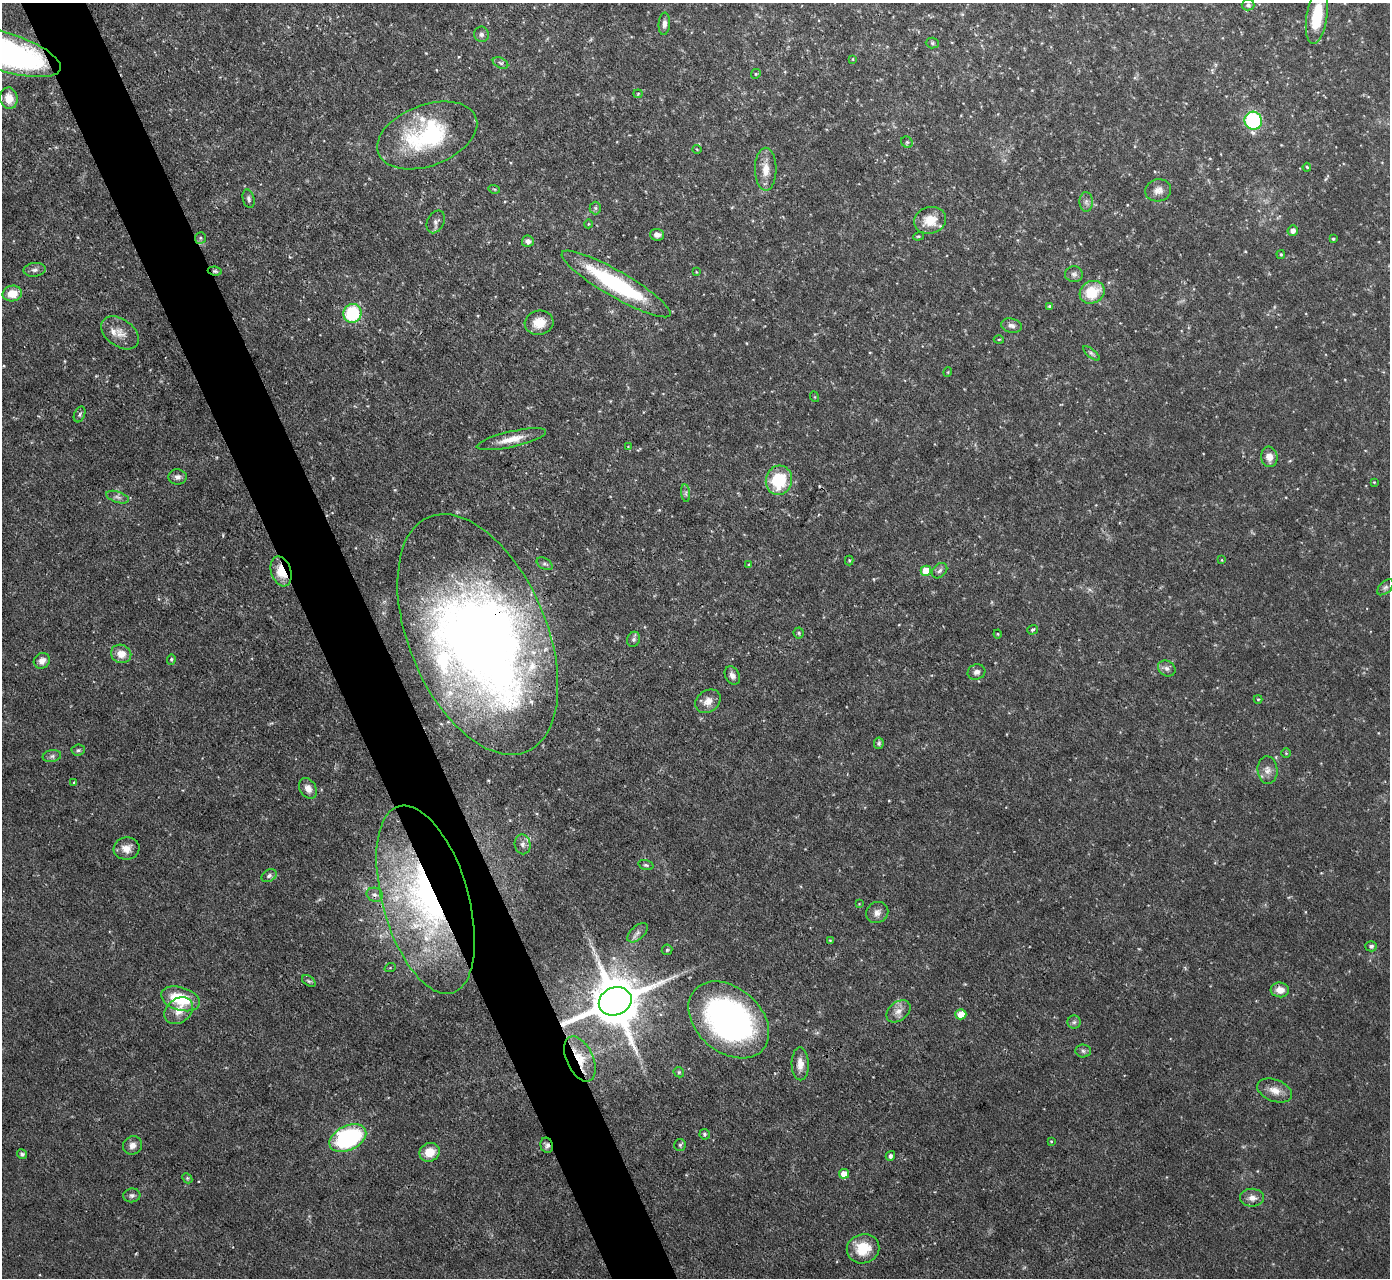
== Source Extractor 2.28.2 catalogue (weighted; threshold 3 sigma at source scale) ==
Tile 11 of 4 x 4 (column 3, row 3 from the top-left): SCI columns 2776-4163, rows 1427-2702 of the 5551 x 5536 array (HDU 1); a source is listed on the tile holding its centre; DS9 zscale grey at full resolution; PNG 1392 x 1280 px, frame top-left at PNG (2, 3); each listed source drawn as its Kron ellipse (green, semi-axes under 4 px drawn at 4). Shown black and unused: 5% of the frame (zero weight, under 3 of 4 exposures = <1% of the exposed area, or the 3 px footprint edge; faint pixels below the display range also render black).
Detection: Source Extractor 2.28.2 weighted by HDU 2 'WHT'; one run over the whole footprint, this tile lists its part. Background 0.0852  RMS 0.0051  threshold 0.0229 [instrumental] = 3 sigma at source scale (4.5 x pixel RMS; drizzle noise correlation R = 1.50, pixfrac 1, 0.05/0.05 arcsec/px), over >= 5 px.
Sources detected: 134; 1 too faint to see at this stretch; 1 inside a brighter object's white glare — neither listed nor drawn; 6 inside a brighter listed object's ellipse — not listed separately; the other 126 listed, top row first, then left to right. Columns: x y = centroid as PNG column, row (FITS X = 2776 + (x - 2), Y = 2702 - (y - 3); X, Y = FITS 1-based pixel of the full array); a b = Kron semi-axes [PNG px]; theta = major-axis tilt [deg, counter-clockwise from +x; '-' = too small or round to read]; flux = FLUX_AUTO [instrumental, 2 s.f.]
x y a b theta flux
1248 5 6 5 - 1.2
1317 16 27 10 81 19
664 24 11 6 86 2.3
481 34 8 7 - 1.7
932 43 6 5 - 0.81
4 52 59 19 -17 220
853 59 3 3 - 0.44
500 63 8 5 -27 1.2
756 74 5 4 - 0.74
638 94 4 4 - 0.51
9 98 11 8 -82 6.7
1253 121 9 8 - 52
427 135 52 30 21 58
907 142 6 5 - 0.91
697 149 4 3 - 0.43
1307 167 4 3 - 0.57
766 169 21 11 -90 7
494 189 6 3 -17 0.64
1158 190 13 11 13 3.7
249 199 9 5 -76 1.6
1086 202 10 6 -88 1.9
595 208 6 6 - 1.1
930 220 16 13 16 11
436 222 12 8 63 2.2
588 224 4 3 - 0.4
1293 230 5 5 - 2.9
657 235 7 6 - 2.3
918 236 5 4 - 0.64
200 238 6 5 - 1
1333 239 4 3 - 0.72
528 241 6 5 - 2.8
1281 254 4 3 - 0.71
35 270 11 7 7 2
215 271 7 4 -7 1
696 272 4 3 - 0.45
1074 274 9 8 - 1.8
616 284 62 13 -30 62
1092 292 13 11 28 16
12 294 9 8 - 8.3
1049 306 4 4 - 0.79
352 313 9 9 - 32
539 323 14 12 12 7.7
1011 326 10 7 -13 2.1
120 333 21 13 -36 6.5
999 339 5 3 - 0.51
1091 353 10 4 -40 1.3
948 372 5 3 - 0.42
815 397 5 3 - 0.42
80 414 8 5 68 1.2
511 439 35 8 13 8.5
628 446 3 2 - 0.39
1269 457 10 8 -82 4.8
177 477 9 7 -2 2.1
779 480 14 13 - 26
1374 482 3 3 - 0.39
686 493 9 4 -83 1.4
118 497 12 5 -18 1.9
849 560 5 4 - 0.63
1222 560 4 3 - 0.41
545 564 8 5 -31 1.2
749 565 4 3 - 0.69
281 571 15 10 -72 12
926 571 5 5 - 12
939 571 9 6 45 1.7
1385 587 10 5 44 1.6
1032 630 5 4 - 0.79
799 633 5 5 - 0.93
478 634 127 69 -67 540
998 634 4 4 - 0.61
634 639 8 6 65 1.4
121 654 10 9 - 6.1
171 659 5 4 - 0.83
42 661 8 7 - 3.3
1167 668 9 7 -30 2.1
976 672 9 7 16 2.1
732 676 10 7 -61 2.4
1258 699 4 4 - 0.56
708 701 13 10 37 4.6
879 743 6 5 - 1.1
78 750 6 5 - 1
1286 753 4 4 - 0.57
52 756 9 6 10 1.4
1268 770 13 10 -86 3.8
74 782 4 3 - 0.54
308 788 11 8 -55 3.6
523 844 10 8 -79 2.2
126 848 13 11 8 5
646 865 8 4 -15 0.98
269 876 8 6 31 1.6
375 895 8 6 -22 1.9
425 900 97 43 -74 180
859 904 3 3 - 0.38
877 912 11 10 - 3.3
637 933 12 6 42 2.4
830 940 4 3 - 0.43
1371 946 6 5 - 1.3
667 950 5 5 - 0.76
390 968 6 3 19 0.51
309 981 7 5 -35 0.97
1280 990 9 7 -5 4.7
180 999 20 11 -17 22
615 1001 17 14 23 3200
178 1011 16 12 39 6.2
898 1011 13 9 38 4.1
961 1014 5 5 - 5.4
729 1020 45 32 -41 170
1074 1022 6 6 - 1.4
1083 1051 7 6 - 1.3
580 1059 24 13 -65 13
800 1064 16 8 -89 5
679 1072 5 5 - 0.68
1275 1091 18 11 -21 5.8
705 1134 5 5 - 0.97
348 1138 19 12 25 75
1051 1141 3 3 - 0.48
132 1145 10 9 - 3.3
547 1145 8 6 -74 1.7
680 1145 6 6 - 1
430 1152 10 9 - 8.7
22 1154 5 4 - 1.3
890 1156 5 4 - 1.8
844 1174 5 5 - 5.8
187 1178 6 4 -46 0.74
132 1195 8 7 - 1.6
1252 1198 12 9 -1 3.5
863 1249 16 14 18 14
Overlapping masked pixels (flux is a lower limit): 9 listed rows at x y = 1317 16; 4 52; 215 271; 281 571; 478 634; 425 900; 615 1001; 580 1059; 547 1145
Isophote crosses this tile's border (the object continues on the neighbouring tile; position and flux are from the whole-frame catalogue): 2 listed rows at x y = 1317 16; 4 52